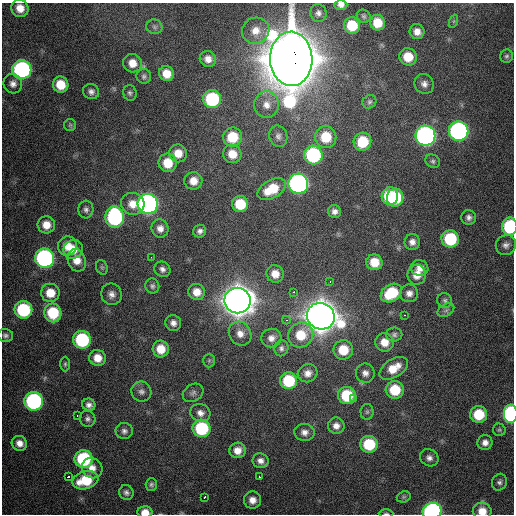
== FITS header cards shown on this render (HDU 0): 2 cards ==
NAXIS1  =                  512 / Axis length
NAXIS2  =                  512 / Axis length

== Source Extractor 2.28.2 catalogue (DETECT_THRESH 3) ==
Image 512 x 512 px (HDU 0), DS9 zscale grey, 1 PNG px = 1 image px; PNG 516 x 516 px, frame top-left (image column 1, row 512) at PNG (2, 3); each listed source drawn as its Kron ellipse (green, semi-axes under 4 px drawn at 4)
Background 1160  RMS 35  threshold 104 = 3 sigma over >= 5 px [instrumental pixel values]
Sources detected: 141; all 141 listed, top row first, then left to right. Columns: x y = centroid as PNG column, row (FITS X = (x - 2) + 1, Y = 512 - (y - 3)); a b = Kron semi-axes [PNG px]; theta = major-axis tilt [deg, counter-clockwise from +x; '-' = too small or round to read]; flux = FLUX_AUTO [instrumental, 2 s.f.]
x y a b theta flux
341 5 6 5 - 1.0e+04
20 8 9 8 - 3.0e+04
318 13 9 8 - 9.6e+03
364 16 7 6 - 5.1e+03
454 21 6 4 71 3.7e+03
377 23 8 7 - 4.6e+04
352 25 8 8 - 7.1e+04
154 27 8 7 - 7.2e+03
256 31 14 13 - 3.2e+04
417 32 7 7 - 1.8e+04
507 56 7 6 - 5.2e+03
408 57 9 8 - 4.7e+04
208 59 8 8 - 1.8e+04
291 59 27 21 -88 1.4e+07
132 63 9 9 - 2.8e+04
22 70 9 9 - 5.0e+05
167 73 8 7 - 3.6e+04
144 76 7 7 - 6.3e+03
13 84 10 9 - 1.4e+04
424 84 10 9 - 1.3e+04
61 85 8 7 - 5.0e+04
91 92 8 7 - 9.4e+03
130 93 8 6 -71 6.1e+03
212 99 9 9 - 2.0e+05
369 102 7 6 - 5.4e+03
266 105 13 12 - 2.6e+04
70 125 6 6 - 4.0e+03
459 131 10 9 - 7.0e+05
278 136 11 9 -75 1.1e+04
425 136 10 10 - 9.9e+05
232 137 9 9 - 7.1e+04
326 137 11 10 - 6.8e+04
362 142 9 8 - 7.8e+04
178 153 9 8 - 3.2e+04
232 154 9 9 - 3.6e+04
313 155 9 9 - 2.5e+05
433 161 8 6 -35 5.7e+03
168 163 9 9 - 5.2e+04
193 181 9 8 - 2.6e+04
298 184 10 10 - 9.2e+05
272 189 15 9 29 6.6e+04
390 196 9 8 - 1.3e+05
395 197 9 8 - 1.3e+05
133 204 12 11 - 3.0e+04
148 204 10 10 - 1.1e+06
240 204 8 8 - 7.3e+04
86 209 9 7 86 8.5e+03
334 211 7 6 - 1.1e+04
115 217 10 9 - 3.4e+05
469 217 7 7 - 9.4e+03
46 225 9 8 - 3.0e+04
510 226 9 7 89 1.9e+05
160 228 9 8 - 1.7e+04
200 231 6 6 - 8.5e+03
450 239 8 8 - 1.4e+05
412 242 8 7 - 1.3e+04
506 245 10 9 - 1.2e+04
67 246 10 9 - 3.1e+04
73 249 10 9 - 3.0e+04
151 257 2 2 - 2.4e+03
45 258 9 9 - 5.8e+05
77 260 12 9 -69 2.8e+04
374 262 8 8 - 4.2e+04
102 267 7 5 -69 4.5e+03
420 268 9 8 - 1.9e+04
162 269 8 7 - 9.9e+03
275 274 9 8 - 2.6e+04
417 275 10 9 - 2.9e+04
330 282 3 2 - 2.8e+03
152 286 7 7 - 6.6e+03
197 292 8 8 - 2.6e+04
294 292 3 3 - 5.1e+03
50 293 9 9 - 4.2e+04
391 293 11 8 33 9.6e+04
409 293 9 8 - 1.4e+04
112 294 11 10 - 1.5e+04
445 300 8 7 - 6.7e+03
238 301 13 13 - 5.6e+06
23 310 9 8 - 1.9e+05
446 310 9 6 30 6.9e+03
53 313 9 8 - 1.1e+05
405 315 2 2 - 2.2e+03
321 316 14 13 - 6.0e+06
286 320 4 4 - 2.9e+03
173 323 8 7 - 1.2e+04
240 334 12 11 - 2.3e+04
5 335 8 6 -11 7.2e+03
301 335 13 12 - 6.5e+04
394 335 8 7 - 6.9e+03
271 338 10 9 - 1.6e+04
82 340 9 9 - 2.1e+05
384 342 9 9 - 3.1e+04
281 348 8 7 - 7.9e+03
161 349 8 8 - 4.2e+04
343 350 10 9 - 5.8e+04
97 358 8 8 - 3.0e+04
209 360 7 5 88 4.7e+03
65 364 7 5 -90 4.9e+03
394 368 16 9 32 4.5e+04
308 373 10 9 - 1.7e+04
365 373 9 9 - 1.3e+04
289 381 8 8 - 1.2e+05
395 390 9 9 - 8.2e+04
141 392 10 9 - 1.3e+04
193 393 11 8 32 9.8e+03
347 395 9 8 - 1.0e+05
354 399 2 2 - 3.6e+03
34 401 9 9 - 4.5e+05
89 405 7 6 - 1.1e+04
367 412 8 6 88 5.2e+03
200 413 10 9 - 1.5e+04
479 414 8 8 - 7.9e+04
511 414 9 7 -89 4.2e+05
77 416 3 2 - 1.4e+04
88 419 8 7 - 8.3e+03
336 426 8 8 - 1.5e+04
201 428 9 8 - 1.8e+05
499 430 6 6 - 4.3e+03
124 431 8 8 - 9.4e+03
304 432 10 8 -6 1.4e+04
19 443 8 7 - 1.7e+04
485 443 7 7 - 1.4e+04
369 444 8 8 - 1.0e+05
238 450 8 8 - 2.3e+04
429 458 9 8 - 1.2e+04
84 459 9 9 - 2.1e+05
260 461 8 7 - 1.3e+04
92 468 11 9 -42 2.3e+04
68 477 3 2 - 3.9e+03
259 477 3 3 - 4.0e+03
85 480 13 9 16 8.9e+04
499 482 8 7 - 7.8e+03
151 484 6 5 - 5.6e+03
126 493 7 7 - 8.2e+03
205 497 3 2 - 8.3e+03
404 497 7 5 20 4.2e+03
252 500 8 8 - 2.0e+04
432 511 9 8 - 5.7e+05
482 511 9 8 - 3.1e+04
145 512 7 5 0 2.2e+04
386 513 7 3 0 3.8e+03
At the frame edge (FLAGS 8, measured only in part): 8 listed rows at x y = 341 5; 291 59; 510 226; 511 414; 432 511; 482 511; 145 512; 386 513